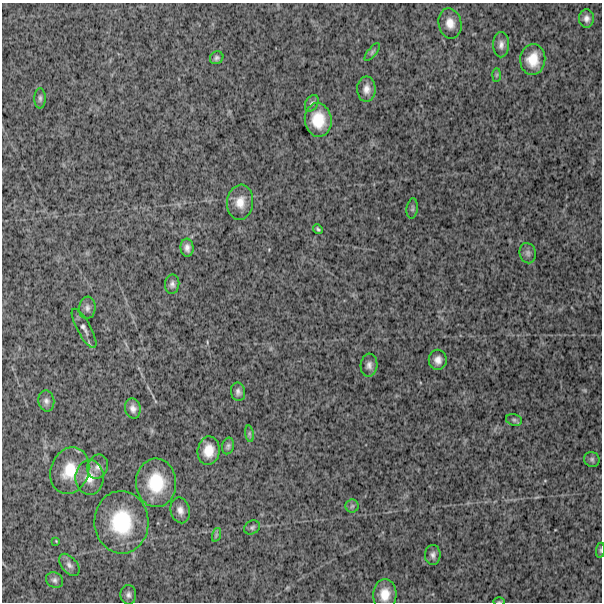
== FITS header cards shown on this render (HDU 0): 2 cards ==
NAXIS1  =                  600
NAXIS2  =                  600

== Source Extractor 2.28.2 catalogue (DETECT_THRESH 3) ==
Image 600 x 600 px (HDU 0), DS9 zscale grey, 1 PNG px = 1 image px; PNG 604 x 604 px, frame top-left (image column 1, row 600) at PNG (2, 3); each listed source drawn as its Kron ellipse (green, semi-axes under 4 px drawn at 4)
Background 1460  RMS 240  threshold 718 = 3 sigma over >= 5 px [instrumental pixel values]
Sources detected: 46; all 46 listed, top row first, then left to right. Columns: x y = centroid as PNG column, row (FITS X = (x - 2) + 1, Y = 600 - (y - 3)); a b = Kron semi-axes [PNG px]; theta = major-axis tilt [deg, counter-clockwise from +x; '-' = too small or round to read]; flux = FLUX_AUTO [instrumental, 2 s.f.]
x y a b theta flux
586 18 9 7 90 7.7e+04
450 23 15 11 -78 1.8e+05
501 45 12 8 89 9.1e+04
372 52 11 4 51 3.3e+04
217 58 7 6 - 4.3e+04
533 60 15 12 83 3.2e+05
497 75 7 4 88 2.2e+04
366 89 13 9 89 1.1e+05
40 98 10 5 -90 4.6e+04
312 103 9 6 60 4.2e+04
318 120 17 13 -83 4.2e+05
240 202 17 13 83 2.2e+05
412 209 10 5 83 4.1e+04
318 229 5 3 - 2.5e+04
187 248 9 6 -84 8.0e+04
528 253 10 8 -76 5.8e+04
172 284 10 7 86 6.1e+04
87 308 11 8 84 7.0e+04
84 328 22 7 -61 9.0e+04
438 360 10 9 - 1.1e+05
369 365 11 8 85 8.0e+04
238 392 9 7 -78 6.0e+04
46 401 10 8 -80 6.6e+04
133 408 10 7 -77 8.5e+04
514 420 8 5 -15 3.3e+04
249 434 8 4 -82 3.2e+04
228 446 8 6 75 4.0e+04
209 451 14 11 83 2.5e+05
592 459 8 7 - 4.2e+04
98 467 12 10 67 1.0e+05
70 471 24 19 70 4.5e+05
89 477 17 14 -89 2.3e+05
156 483 24 20 -88 6.9e+05
352 506 6 6 - 4.0e+04
180 510 13 9 -76 1.1e+05
121 522 31 27 -88 1.1e+06
252 527 8 6 28 3.9e+04
216 535 7 4 72 2.9e+04
56 541 3 2 - 1.1e+04
600 550 7 4 83 2.3e+04
433 555 10 8 89 6.8e+04
69 565 13 7 -49 7.4e+04
54 580 9 7 -29 5.6e+04
385 594 15 11 85 2.5e+05
128 595 10 8 -86 6.2e+04
499 602 6 4 0 1.9e+04
At the frame edge (FLAGS 8, measured only in part): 2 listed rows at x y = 600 550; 499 602